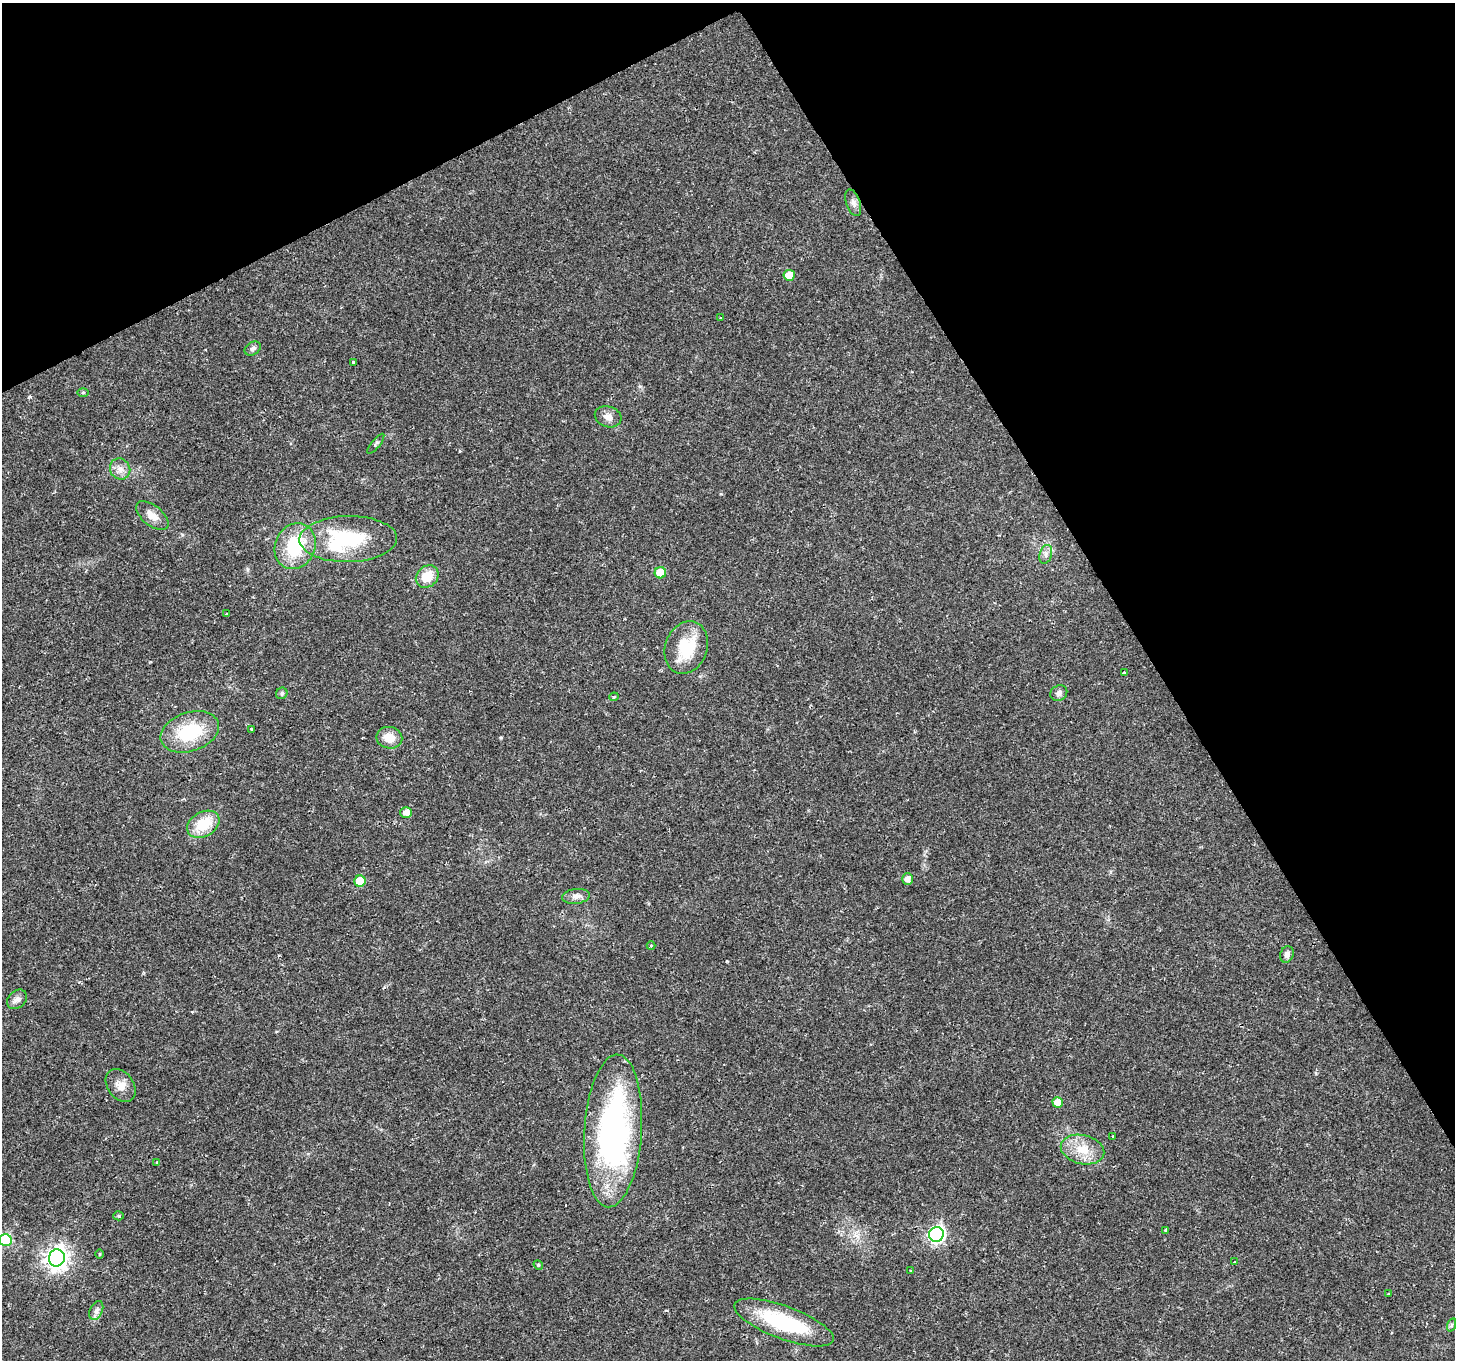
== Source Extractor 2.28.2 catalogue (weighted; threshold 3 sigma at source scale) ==
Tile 3 of 4 x 4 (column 3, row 1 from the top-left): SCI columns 2907-4359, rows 4184-5541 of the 5817 x 5709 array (HDU 1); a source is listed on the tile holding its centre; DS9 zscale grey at full resolution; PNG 1457 x 1362 px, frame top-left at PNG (2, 3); each listed source drawn as its Kron ellipse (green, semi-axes under 4 px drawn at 4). Shown black and unused: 28% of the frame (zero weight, under 2 of 3 exposures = <1% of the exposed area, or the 3 px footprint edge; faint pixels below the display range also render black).
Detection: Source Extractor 2.28.2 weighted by HDU 2 'WHT'; one run over the whole footprint, this tile lists its part. Background 0.0332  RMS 0.0032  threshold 0.0143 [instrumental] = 3 sigma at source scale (4.5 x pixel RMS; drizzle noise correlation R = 1.50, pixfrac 1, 0.0396/0.0396 arcsec/px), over >= 5 px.
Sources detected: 53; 1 inside a brighter object's white glare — neither listed nor drawn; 1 inside a brighter listed object's ellipse — not listed separately; the other 51 listed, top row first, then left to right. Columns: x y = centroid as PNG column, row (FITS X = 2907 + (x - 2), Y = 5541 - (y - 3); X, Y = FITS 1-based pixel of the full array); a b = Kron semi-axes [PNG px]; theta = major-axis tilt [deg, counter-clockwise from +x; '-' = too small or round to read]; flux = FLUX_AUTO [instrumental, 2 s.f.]
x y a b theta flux
853 203 14 7 -71 1.5
789 275 5 5 - 5.5
721 318 3 3 - 0.43
253 348 9 6 33 0.95
354 362 3 3 - 5.2
83 392 5 3 - 0.35
608 417 13 10 -17 2.2
376 444 12 4 51 0.64
120 469 11 10 - 2.3
152 516 19 10 -38 3.3
348 539 49 23 1 26
295 546 23 20 64 16
1046 554 10 6 73 1.2
660 573 6 5 - 7.9
427 577 12 10 42 5.8
227 614 3 3 - 1.1
686 647 27 21 70 13
1124 673 4 3 - 1.4
282 693 6 5 - 0.7
1059 693 9 7 33 1.2
614 697 4 3 - 0.58
251 729 3 3 - 0.28
190 732 30 19 18 16
389 738 13 11 -12 4.7
406 812 6 5 - 2.2
203 824 17 12 29 9.4
908 879 6 5 - 1.7
360 881 5 5 - 7.6
576 896 14 7 7 1.8
651 946 4 4 - 0.4
1287 954 8 6 70 1.3
17 999 11 8 42 1.4
121 1086 18 13 -53 3.3
1058 1103 5 5 - 3.4
613 1131 76 29 86 86
1112 1136 3 2 - 0.28
1083 1150 22 14 -13 6.8
156 1162 3 2 - 0.22
119 1216 5 4 - 0.55
1166 1230 3 3 - 2.1
936 1234 7 7 - 82
5 1240 6 6 - 27
100 1254 5 3 - 0.32
57 1258 8 8 - 210
1235 1262 4 3 - 0.79
538 1265 5 4 - 0.45
911 1271 3 3 - 0.3
1388 1294 3 3 - 0.43
96 1310 10 6 65 1.3
784 1322 53 16 -20 26
1451 1325 7 4 71 0.5
Isophote crosses this tile's border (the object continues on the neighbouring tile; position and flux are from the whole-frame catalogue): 1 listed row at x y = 5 1240
Unlisted compact peaks at least as high as the median listed source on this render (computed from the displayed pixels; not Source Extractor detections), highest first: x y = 501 738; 30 397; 721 494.